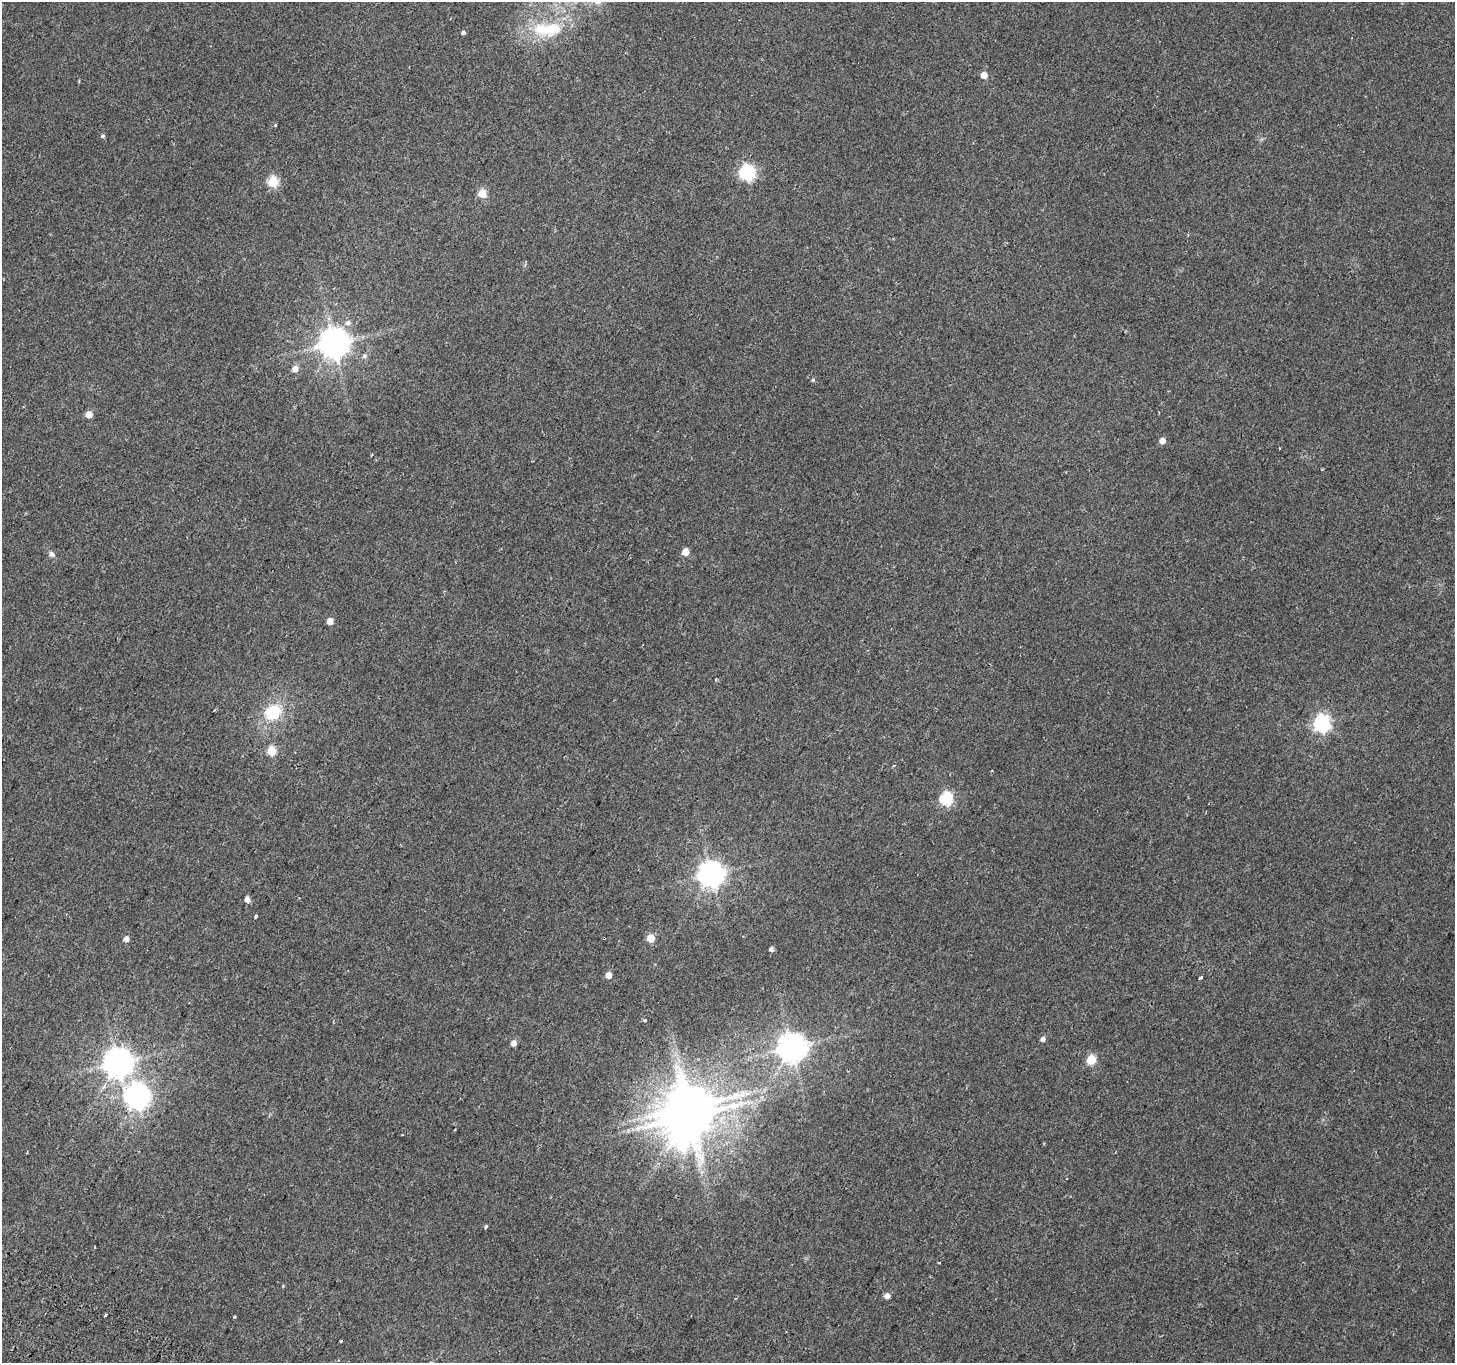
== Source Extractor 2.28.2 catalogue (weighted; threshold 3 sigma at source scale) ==
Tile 7 of 4 x 4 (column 3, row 2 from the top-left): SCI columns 2938-4390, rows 2970-4330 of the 5882 x 6004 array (HDU 1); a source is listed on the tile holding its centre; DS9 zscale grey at full resolution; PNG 1457 x 1365 px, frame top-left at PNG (2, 2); no overlay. Shown black and unused: <1% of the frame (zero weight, under 2 of 3 exposures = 3% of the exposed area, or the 3 px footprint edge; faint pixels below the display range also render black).
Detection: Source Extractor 2.28.2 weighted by HDU 2 'WHT'; one run over the whole footprint, this tile lists its part. Background 0.0514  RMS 0.0053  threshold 0.0239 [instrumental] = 3 sigma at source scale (4.5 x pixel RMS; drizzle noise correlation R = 1.50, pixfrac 1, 0.0396/0.0396 arcsec/px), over >= 5 px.
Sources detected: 50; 1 inside a brighter object's white glare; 1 cosmic-ray / hot-pixel residue — not listed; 1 inside a brighter listed object's ellipse — not listed separately; the other 47 listed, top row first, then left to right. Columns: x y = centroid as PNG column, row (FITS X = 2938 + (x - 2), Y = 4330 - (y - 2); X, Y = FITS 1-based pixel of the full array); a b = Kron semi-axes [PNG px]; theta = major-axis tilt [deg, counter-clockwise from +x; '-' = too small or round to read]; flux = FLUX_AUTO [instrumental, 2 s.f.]
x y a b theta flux
546 29 40 21 1 26
463 32 4 4 - 1.4
984 75 5 5 - 6.8
275 125 4 3 - 0.43
102 136 5 4 - 0.98
747 172 7 7 - 110
273 182 6 5 - 36
482 193 5 5 - 19
348 323 7 6 - 2
334 343 9 9 - 830
364 356 6 6 - 1.3
295 368 6 6 - 3.8
813 380 5 5 - 0.75
89 414 5 5 - 6.9
1162 440 5 5 - 4.7
1279 448 3 2 - 0.46
685 552 5 5 - 8.5
51 554 7 6 - 1.6
330 621 5 5 - 5.3
716 680 4 3 - 0.65
273 712 20 17 37 20
1322 723 7 7 - 160
272 751 5 5 - 20
946 798 6 6 - 64
711 874 8 8 - 530
247 899 5 4 - 2.9
256 916 4 3 - 1.1
651 938 5 5 - 12
126 939 5 5 - 3.1
772 949 4 4 - 2.2
609 975 5 4 - 5.6
1201 978 4 3 - 0.88
645 1020 4 3 - 0.85
1043 1039 5 5 - 2.1
514 1043 5 5 - 3.4
792 1047 9 9 - 750
1091 1060 5 5 - 26
118 1062 9 9 - 710
137 1095 10 9 - 330
688 1116 16 13 67 2200
486 1227 4 3 - 1.3
939 1262 3 2 - 0.45
887 1296 5 5 - 3.8
735 1298 3 3 - 0.83
105 1315 3 2 - 0.9
234 1317 3 3 - 1.5
341 1341 3 3 - 1.2